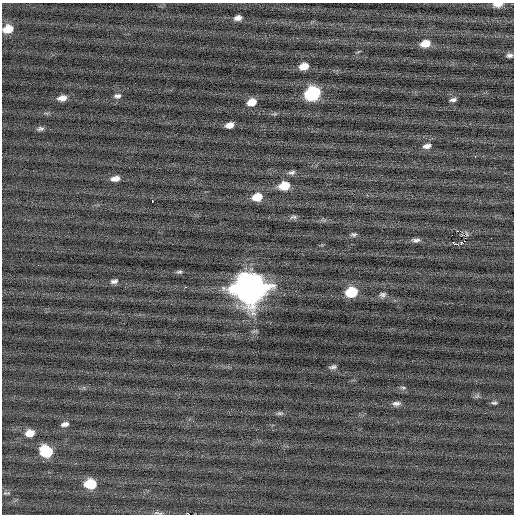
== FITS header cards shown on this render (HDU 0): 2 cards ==
NAXIS1  =                  512 / Axis length
NAXIS2  =                  512 / Axis length

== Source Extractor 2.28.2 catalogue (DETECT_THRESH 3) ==
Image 512 x 512 px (HDU 0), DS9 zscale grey, 1 PNG px = 1 image px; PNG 516 x 516 px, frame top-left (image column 1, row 512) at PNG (2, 3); no overlay
Background -0.0165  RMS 0.71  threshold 2.14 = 3 sigma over >= 5 px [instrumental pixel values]
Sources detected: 48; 1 with non-positive FLUX_AUTO (blend fragments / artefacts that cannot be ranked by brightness) is not listed; the other 47 listed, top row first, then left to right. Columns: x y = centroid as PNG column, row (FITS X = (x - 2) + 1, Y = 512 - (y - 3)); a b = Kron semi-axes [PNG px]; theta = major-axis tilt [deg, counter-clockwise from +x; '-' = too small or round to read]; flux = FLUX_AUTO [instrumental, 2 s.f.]
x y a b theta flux
498 4 11 5 3 390
238 18 7 5 14 230
8 29 10 8 13 730
425 44 9 6 10 650
509 55 7 5 4 140
304 66 8 6 14 510
312 93 10 8 22 5500
117 96 9 6 11 160
62 98 9 6 9 330
453 100 7 4 11 140
252 102 10 7 15 550
275 114 8 4 0 80
230 125 8 5 17 320
40 129 9 5 4 130
427 146 10 6 9 230
292 172 10 6 11 150
115 179 10 6 11 320
284 186 10 7 11 990
257 197 10 7 10 880
152 201 3 2 - 180
293 217 11 5 5 140
459 231 4 2 - 800
354 234 8 5 1 110
461 236 3 2 - 29
416 240 13 6 1 190
461 243 5 4 - 130
455 244 4 2 - 150
458 245 3 2 - 130
179 272 8 5 -5 100
114 281 10 6 10 170
185 287 2 2 - 210
249 288 14 12 6 83000
351 292 10 8 13 1800
383 295 9 7 21 150
333 367 10 5 10 130
403 388 8 4 -12 90
477 396 8 5 45 88
396 403 11 6 2 190
494 403 8 5 -2 99
280 413 9 5 9 110
65 424 10 6 8 200
30 433 10 7 11 570
46 452 11 9 -32 2100
90 484 10 7 3 1800
6 493 10 4 1 90
158 513 16 4 -10 130
189 514 2 2 - 920
At the frame edge (FLAGS 8, measured only in part): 4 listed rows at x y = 498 4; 8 29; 158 513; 189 514
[1 non-positive-flux detection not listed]